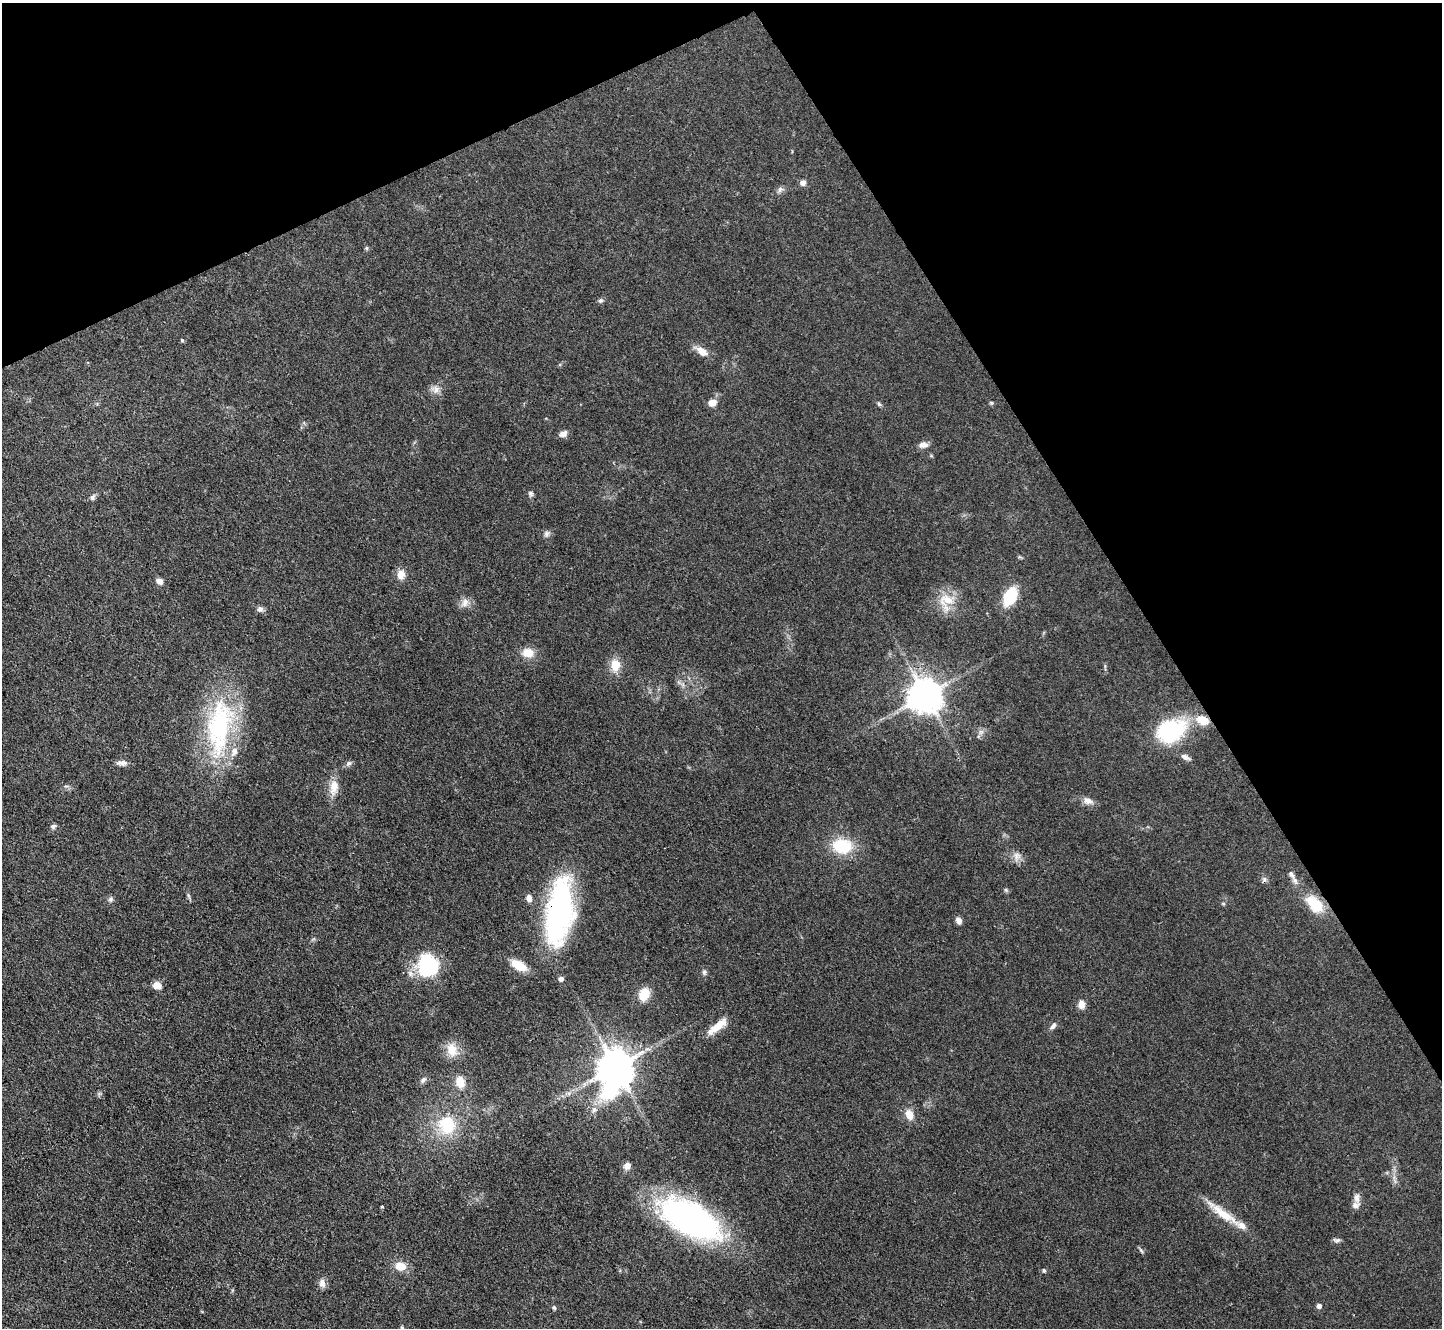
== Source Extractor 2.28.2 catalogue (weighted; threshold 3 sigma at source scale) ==
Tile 3 of 4 x 4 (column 3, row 1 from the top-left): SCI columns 2883-4322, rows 4136-5461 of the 5764 x 5754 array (HDU 1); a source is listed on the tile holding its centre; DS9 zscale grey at full resolution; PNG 1444 x 1330 px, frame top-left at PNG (2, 3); no overlay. Shown black and unused: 27% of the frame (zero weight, under 3 of 4 exposures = <1% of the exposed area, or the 3 px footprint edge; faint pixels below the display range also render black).
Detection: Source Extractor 2.28.2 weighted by HDU 2 'WHT'; one run over the whole footprint, this tile lists its part. Background 0.0479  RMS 0.0057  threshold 0.0258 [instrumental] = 3 sigma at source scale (4.5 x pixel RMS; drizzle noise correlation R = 1.50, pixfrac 1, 0.05/0.05 arcsec/px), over >= 5 px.
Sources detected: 79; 3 inside a brighter listed object's ellipse — not listed separately; the other 76 listed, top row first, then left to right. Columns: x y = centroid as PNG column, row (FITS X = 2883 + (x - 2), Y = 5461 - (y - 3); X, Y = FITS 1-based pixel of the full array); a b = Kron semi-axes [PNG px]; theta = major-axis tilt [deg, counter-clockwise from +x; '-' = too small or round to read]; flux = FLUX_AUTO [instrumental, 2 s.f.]
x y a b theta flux
803 183 7 6 - 2.7
780 189 8 7 - 1.9
366 248 6 4 90 0.72
600 301 7 6 - 1.3
182 340 4 4 - 0.81
702 351 15 8 -32 6.4
435 389 13 10 -23 3.8
712 403 9 8 - 4.3
991 403 6 4 -1 0.7
879 404 7 5 -30 1
563 434 10 7 28 3
923 445 11 8 3 3.1
530 494 8 6 -70 1.4
92 497 10 6 59 1.7
547 534 10 7 51 1.9
401 574 10 9 - 5.4
159 581 7 6 - 3.2
1010 596 13 8 62 35
946 600 24 18 8 13
465 603 13 10 58 4
260 609 7 7 - 2.1
528 653 12 10 -7 8.5
615 665 13 10 -89 9.3
925 695 10 10 - 1300
1203 720 15 10 -15 10
219 726 85 32 83 82
1171 730 31 21 25 54
981 732 8 6 43 2.1
1185 757 13 6 -24 2.5
122 763 14 7 -3 2.9
348 763 9 6 38 1.6
66 786 8 4 -1 1.1
334 787 22 11 85 7.8
1088 801 15 9 -21 3.8
53 826 7 7 - 1.4
842 846 22 16 -7 24
1016 856 12 9 -76 3.6
1291 874 12 7 -51 2.7
1264 879 8 5 83 1.5
1006 890 6 5 - 0.9
188 895 8 4 -71 1.1
529 898 8 7 - 3.4
110 899 8 7 - 1.6
1223 903 5 4 - 0.77
1315 904 25 14 -47 17
559 912 68 25 82 130
958 920 8 6 -64 2.8
519 965 16 8 -30 12
428 966 13 12 - 74
704 972 8 6 73 1.5
561 979 5 5 - 2.5
157 986 10 8 -31 4.4
644 994 12 9 68 12
1081 1004 10 8 -89 3.8
717 1026 27 8 38 9.7
1053 1026 10 6 56 2.1
452 1050 18 13 -80 9.4
615 1067 14 10 80 1500
423 1080 10 6 46 1.9
460 1082 12 10 -77 8.5
594 1110 7 6 - 2
909 1114 12 8 -71 6.7
447 1124 21 18 76 28
627 1166 8 7 - 3.7
1394 1180 15 3 -76 1.8
1357 1198 15 8 -88 3.3
382 1207 4 3 - 0.72
1224 1214 51 10 -36 16
690 1219 55 25 -27 220
1337 1240 10 5 -5 1.4
1141 1250 8 4 -54 1.1
400 1266 13 10 -14 7.7
1044 1271 6 4 -73 0.81
322 1283 13 8 -80 3.1
1319 1306 5 4 - 2.7
554 1308 6 4 -73 0.93
Overlapping masked pixels (flux is a lower limit): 2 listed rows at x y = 1203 720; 559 912